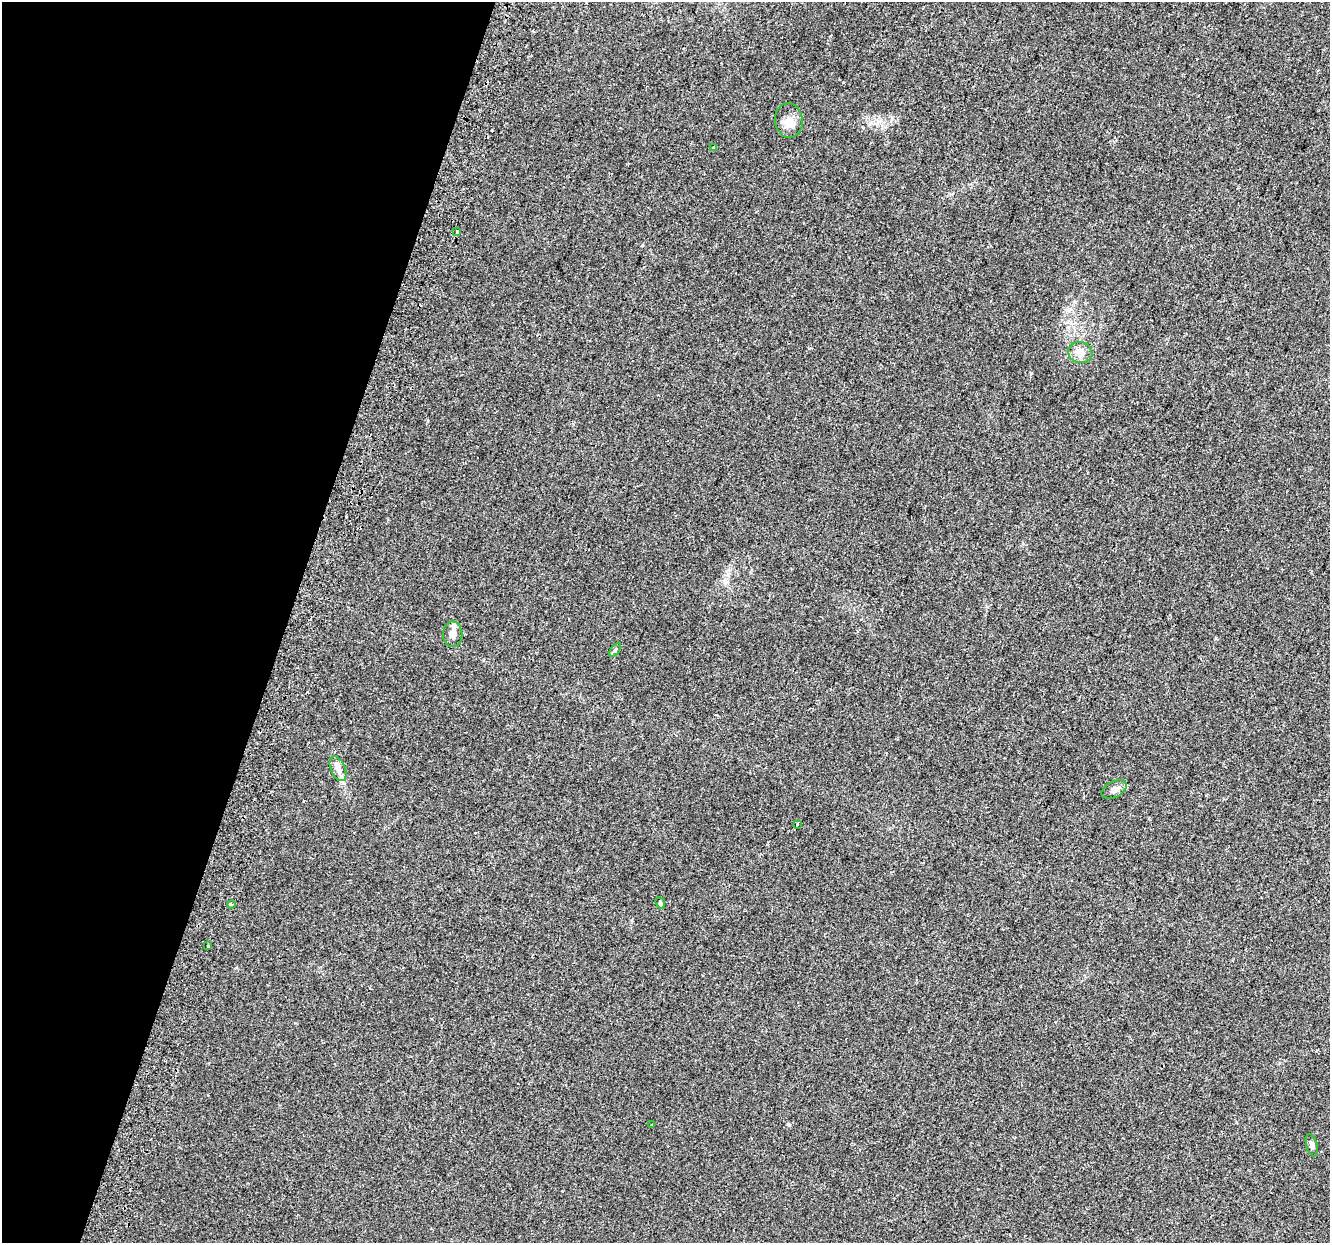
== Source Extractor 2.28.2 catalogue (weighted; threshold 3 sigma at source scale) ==
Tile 9 of 4 x 4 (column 1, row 3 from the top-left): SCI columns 62-1389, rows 1587-2827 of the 5427 x 5594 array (HDU 1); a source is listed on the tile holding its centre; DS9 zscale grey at full resolution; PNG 1332 x 1245 px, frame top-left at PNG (2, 2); each listed source drawn as its Kron ellipse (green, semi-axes under 4 px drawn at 4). Shown black and unused: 22% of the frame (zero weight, under 2 of 3 exposures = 4% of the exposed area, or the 3 px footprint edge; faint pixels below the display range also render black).
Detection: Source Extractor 2.28.2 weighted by HDU 2 'WHT'; one run over the whole footprint, this tile lists its part. Background 0.0371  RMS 0.0054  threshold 0.0245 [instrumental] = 3 sigma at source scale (4.5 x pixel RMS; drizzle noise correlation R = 1.50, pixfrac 1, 0.0396/0.0396 arcsec/px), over >= 5 px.
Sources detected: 16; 2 cosmic-ray / hot-pixel residue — neither listed nor drawn; the other 14 listed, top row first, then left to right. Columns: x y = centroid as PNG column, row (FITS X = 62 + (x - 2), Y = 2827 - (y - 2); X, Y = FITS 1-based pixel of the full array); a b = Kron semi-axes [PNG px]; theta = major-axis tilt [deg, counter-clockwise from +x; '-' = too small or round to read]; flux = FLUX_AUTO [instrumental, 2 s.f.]
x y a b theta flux
789 121 17 14 -84 5.5
714 147 3 3 - 2.9
457 232 3 3 - 3.8
1080 353 12 10 -17 4.5
453 634 13 9 -89 3.5
615 650 8 4 55 0.93
338 769 13 7 -66 3
1114 789 13 8 27 2.8
797 824 3 2 - 0.99
660 903 6 4 -68 0.8
231 904 3 3 - 3.8
208 946 3 3 - 0.91
652 1125 3 3 - 1.1
1312 1145 11 5 -75 1.6
Unlisted compact peaks at least as high as the median listed source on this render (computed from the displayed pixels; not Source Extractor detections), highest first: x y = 788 1124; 642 245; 728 570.